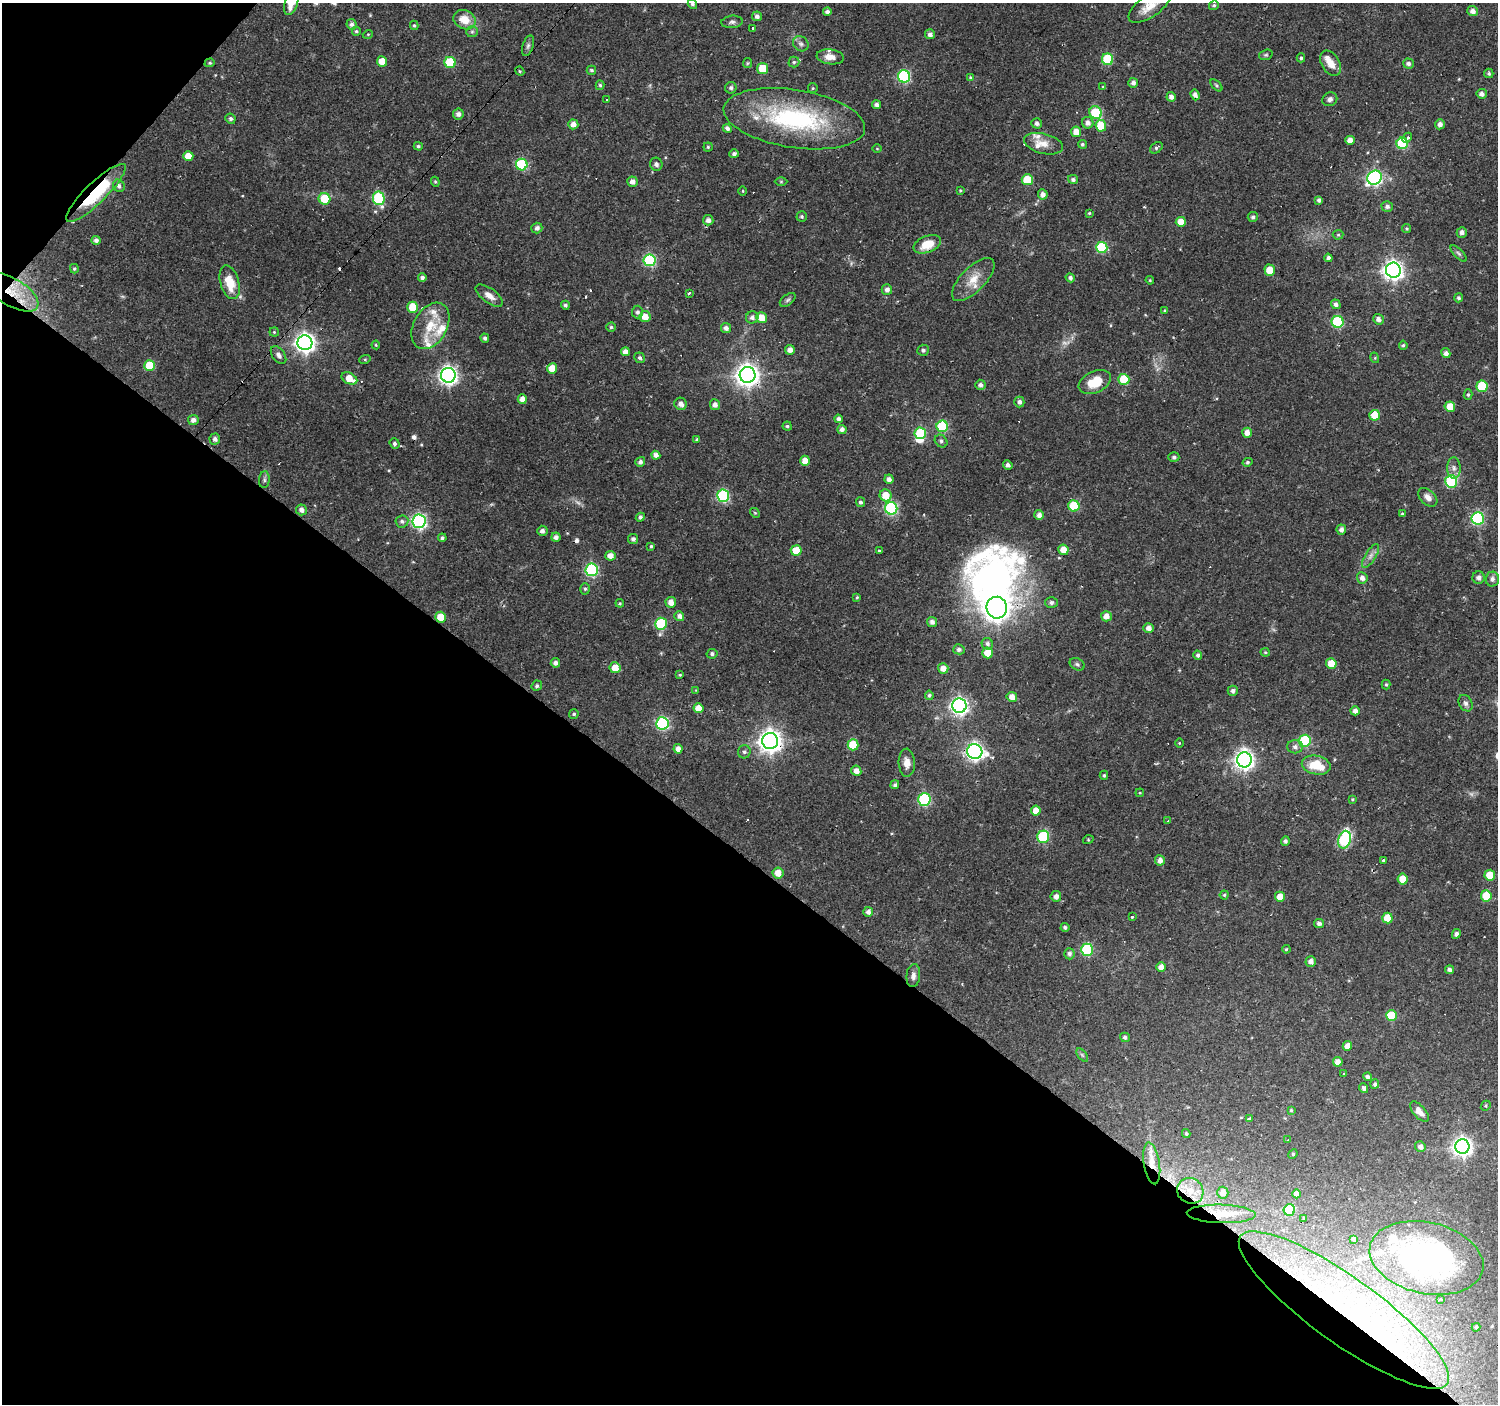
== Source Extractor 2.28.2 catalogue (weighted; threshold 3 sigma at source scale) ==
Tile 9 of 4 x 4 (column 1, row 3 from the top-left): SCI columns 1-1496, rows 1572-2973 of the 5985 x 6013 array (HDU 1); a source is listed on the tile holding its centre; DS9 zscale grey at full resolution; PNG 1500 x 1406 px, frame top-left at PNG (2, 3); each listed source drawn as its Kron ellipse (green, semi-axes under 4 px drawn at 4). Shown black and unused: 41% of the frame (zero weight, under 2 of 3 exposures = <1% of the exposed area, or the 3 px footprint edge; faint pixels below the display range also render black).
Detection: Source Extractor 2.28.2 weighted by HDU 2 'WHT'; one run over the whole footprint, this tile lists its part. Background 0.137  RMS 0.0061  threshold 0.0273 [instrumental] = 3 sigma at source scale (4.5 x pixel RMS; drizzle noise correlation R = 1.50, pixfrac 1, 0.0396/0.0396 arcsec/px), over >= 5 px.
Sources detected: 349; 3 too faint to see at this stretch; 2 inside a brighter object's white glare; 15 cosmic-ray / hot-pixel residue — neither listed nor drawn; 11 inside a brighter listed object's ellipse — not listed separately; the other 318 listed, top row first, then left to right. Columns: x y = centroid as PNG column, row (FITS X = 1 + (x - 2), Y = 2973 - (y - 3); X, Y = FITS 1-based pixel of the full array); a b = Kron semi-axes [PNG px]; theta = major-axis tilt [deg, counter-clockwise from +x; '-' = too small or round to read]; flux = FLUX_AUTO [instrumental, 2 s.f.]
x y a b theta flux
291 3 12 6 73 6.6
692 4 5 4 - 1.4
1214 5 5 4 - 1.1
1150 6 25 11 35 9.3
1472 11 5 5 - 3.6
827 12 4 3 - 1.8
757 16 5 5 - 2.2
465 20 11 9 -26 10
732 22 11 6 5 2
352 24 5 5 - 2
414 25 5 4 - 0.89
752 28 3 3 - 2.4
356 31 4 4 - 0.96
472 32 6 5 - 1.3
368 34 5 3 - 0.53
930 34 5 5 - 2.3
801 44 8 7 - 2
528 46 10 5 72 1.7
1266 55 7 5 19 1.1
830 57 14 7 -7 5.5
1301 58 4 4 - 0.93
1108 59 6 5 - 33
382 61 5 5 - 9.3
450 62 5 5 - 24
794 62 5 5 - 1
210 63 5 4 - 0.85
748 63 5 4 - 0.73
1330 63 14 9 -58 6.7
1408 63 5 5 - 2
762 68 5 5 - 15
591 70 5 4 - 1.1
520 71 5 4 - 0.69
1489 73 5 4 - 1.4
904 76 6 6 - 73
970 77 4 4 - 0.61
1133 83 5 5 - 2.3
600 85 5 4 - 1.1
1216 85 7 4 -45 0.91
1103 86 3 2 - 0.69
731 88 6 5 - 1.8
813 88 5 4 - 0.81
1482 94 5 5 - 2.6
1195 95 5 4 - 3
1171 97 5 4 - 2.9
607 99 3 2 - 0.6
1330 99 8 6 32 2
876 105 4 4 - 2.1
1096 113 7 6 - 26
458 114 5 5 - 2.5
230 119 5 5 - 1.5
794 119 71 29 -9 88
1037 123 5 5 - 2
1088 123 6 5 - 3
573 124 5 5 - 4
1440 124 5 5 - 2.2
1101 126 6 5 - 13
727 128 4 4 - 2.1
1076 132 5 5 - 5.9
1407 138 5 4 - 1.9
1350 140 5 4 - 4.2
1402 143 6 5 - 40
1043 144 20 10 -14 7.2
1082 144 4 4 - 1
418 146 5 4 - 1
708 147 4 4 - 0.77
1156 148 7 5 38 1.3
877 149 5 3 - 0.49
734 154 4 4 - 1.8
188 156 5 5 - 8.2
522 164 6 5 - 43
656 164 6 6 - 1.6
1374 178 7 6 - 130
1073 179 5 4 - 1.7
1027 180 5 5 - 18
435 182 5 4 - 0.76
632 182 5 5 - 3.4
781 182 6 4 0 0.81
119 186 6 5 - 2
960 190 4 3 - 0.56
743 191 4 3 - 0.5
96 193 40 10 44 43
1043 194 5 5 - 2.9
379 198 7 6 - 53
324 199 6 5 - 16
1319 200 4 4 - 1.8
1387 206 5 5 - 2
1089 213 4 3 - 0.6
802 216 5 5 - 1.1
1253 217 5 5 - 1.5
708 220 5 5 - 2.6
1181 222 5 5 - 7.2
537 228 5 5 - 2.3
1407 229 4 4 - 0.81
1462 232 5 5 - 2.4
1338 235 5 5 - 0.78
96 240 4 4 - 2
927 244 14 8 22 11
1102 248 5 5 - 39
1459 253 10 4 -45 1.3
1328 258 4 4 - 1.9
650 260 6 6 - 60
74 269 5 4 - 0.87
1270 270 5 5 - 10
1393 270 7 7 - 310
422 277 4 4 - 1.6
1070 278 5 4 - 1.8
973 280 28 12 46 10
1150 280 4 3 - 0.6
230 282 17 9 -74 14
887 290 5 5 - 2.7
12 292 30 13 -31 17
689 293 3 3 - 1.2
489 296 16 7 -36 5
1459 298 4 4 - 1.4
788 300 9 5 38 1.4
1336 304 5 4 - 2.3
565 305 4 4 - 1.4
413 307 5 5 - 16
1164 311 4 3 - 0.6
637 312 6 5 - 1.7
645 317 6 5 - 6.5
752 317 6 6 - 2.3
761 318 5 5 - 8.1
1378 319 5 5 - 3.1
1338 322 6 6 - 48
430 326 25 16 60 16
611 327 4 4 - 1
726 328 5 4 - 2.6
274 332 4 4 - 0.73
485 338 5 4 - 1.5
305 343 7 7 - 350
376 345 4 4 - 0.6
1403 345 4 4 - 0.95
790 350 5 4 - 3.7
923 350 6 5 - 1.6
625 352 4 4 - 3.8
1446 353 5 4 - 2.9
279 355 10 6 -53 2.6
640 358 6 5 - 1.3
1375 358 5 3 - 0.6
365 359 6 4 19 0.7
150 365 5 5 - 20
552 368 5 5 - 8.8
448 375 7 7 - 260
748 375 8 8 - 490
349 378 8 5 -28 9.3
1124 379 5 5 - 23
1095 382 17 10 24 15
980 385 5 5 - 2.1
1482 386 6 5 - 32
1468 395 5 4 - 1.1
522 399 5 4 - 3.8
1019 402 5 5 - 2
681 404 6 6 - 3.4
715 405 5 5 - 2.9
1450 407 5 5 - 9.6
1375 415 5 5 - 19
839 419 4 3 - 1.7
193 420 5 5 - 2.8
787 426 4 4 - 0.92
942 426 6 5 - 43
842 429 4 4 - 2.8
920 433 6 5 - 34
1247 433 5 5 - 4.2
215 439 5 5 - 2.3
697 439 3 3 - 0.97
941 441 7 5 -47 1.7
395 443 5 5 - 1.5
656 455 4 4 - 3
1174 457 5 5 - 1.4
805 461 5 5 - 5.7
640 462 5 5 - 2.1
1248 462 5 4 - 1
1008 465 5 4 - 2
1454 468 11 6 -88 2.8
889 479 4 4 - 2.4
264 480 8 5 86 1.5
1451 481 6 6 - 51
886 495 6 5 - 9.4
723 496 6 6 - 69
1428 497 11 7 -44 3.7
861 502 5 4 - 1.5
1074 506 5 5 - 24
891 508 6 6 - 78
301 510 5 5 - 3.1
755 513 5 4 - 0.7
1402 514 4 4 - 0.7
1039 515 5 5 - 3.2
640 517 4 4 - 1.5
1478 518 6 6 - 72
402 521 6 6 - 1.7
419 521 7 6 - 140
1341 530 5 4 - 2.5
542 531 5 5 - 2.1
556 537 4 4 - 2.3
442 538 4 4 - 1.3
633 539 5 5 - 1.9
651 546 4 4 - 0.81
796 550 5 5 - 12
1063 550 5 5 - 6.6
879 551 3 3 - 0.72
610 556 5 5 - 4.7
1371 556 13 5 59 2.9
592 570 6 6 - 81
1362 578 6 5 - 3
1479 578 6 6 - 2.7
1492 579 7 6 - 2.3
585 589 6 5 - 1
857 597 4 4 - 0.66
671 602 5 5 - 4.4
1051 602 6 5 - 1.7
620 603 4 4 - 0.69
997 608 11 10 - 550
679 616 5 5 - 2.5
1106 616 5 5 - 4.4
440 617 5 5 - 9.6
932 622 5 5 - 2.3
661 624 6 6 - 39
1149 628 5 5 - 3.2
987 644 6 5 - 1.6
959 649 6 5 - 1.5
1265 652 4 4 - 0.7
988 653 5 5 - 8.9
712 654 5 4 - 1.5
1198 655 4 4 - 1.5
555 663 5 4 - 2.1
1331 663 5 5 - 10
1077 664 8 5 -29 1.4
615 668 5 5 - 8.6
943 668 5 5 - 4.9
680 675 4 3 - 0.61
1386 684 5 4 - 0.81
537 686 5 5 - 1.4
696 690 4 4 - 0.49
1233 691 5 5 - 1.9
929 695 5 4 - 1.1
1012 697 5 4 - 4.4
1466 703 9 6 -58 1.9
959 706 7 7 - 230
699 708 5 5 - 7.1
1355 711 5 4 - 2.8
574 714 5 4 - 1.1
662 723 6 6 - 84
770 741 8 8 - 480
1305 741 6 6 - 54
1179 743 5 3 - 0.51
853 745 5 5 - 17
1295 747 8 6 0 2.2
678 749 5 4 - 3.6
744 752 6 6 - 1.4
975 752 8 7 - 230
1244 760 7 7 - 300
907 763 14 8 -87 5
1316 765 14 9 -13 15
856 771 5 5 - 3.7
1104 775 4 4 - 0.9
895 785 4 4 - 1.6
1140 793 4 3 - 0.55
924 799 6 6 - 71
1352 799 4 4 - 0.62
1036 811 5 5 - 6.8
1168 821 3 2 - 1.8
1043 837 6 6 - 47
1088 840 5 3 - 0.63
1345 840 9 6 75 58
1285 841 5 4 - 1.6
1160 860 5 5 - 3.8
1384 861 3 3 - 0.88
778 873 5 5 - 6.8
1490 875 5 5 - 14
1403 879 5 5 - 9.6
1224 895 4 4 - 0.87
1056 896 5 5 - 3.2
1486 896 5 5 - 19
1280 897 5 5 - 7
868 912 5 5 - 2.3
1132 917 3 3 - 1.3
1387 918 5 5 - 10
1319 923 5 4 - 1.8
1065 927 4 4 - 1.4
1456 934 5 4 - 1.7
1286 949 4 3 - 0.6
1087 950 6 6 - 51
1069 954 6 5 - 1.9
1311 961 5 5 - 3.1
1161 967 5 4 - 4.2
1449 970 4 4 - 2.2
913 976 11 7 85 2.9
1391 1016 5 5 - 25
1125 1037 5 4 - 1.6
1347 1046 5 4 - 3.9
1082 1055 8 4 -53 1.1
1338 1062 5 4 - 4.2
1344 1074 3 2 - 0.46
1368 1077 4 4 - 1.5
1375 1084 5 4 - 1.4
1364 1088 5 4 - 4.9
1486 1106 5 4 - 0.81
1291 1110 3 3 - 0.69
1419 1112 12 6 -48 3.8
1249 1119 3 3 - 4.4
1186 1133 4 3 - 0.83
1288 1140 3 3 - 0.65
1462 1146 7 7 - 310
1420 1147 5 5 - 2.8
1293 1154 5 4 - 0.76
1152 1163 21 8 -81 8.5
1190 1191 13 12 - 8.7
1223 1193 6 5 - 4.3
1297 1194 4 4 - 3.1
1289 1210 6 5 - 30
1221 1214 34 9 -2 11
1304 1218 3 3 - 1.3
1354 1239 4 4 - 1.7
1426 1258 58 35 -12 170
1441 1299 4 2 - 0.6
1344 1310 127 33 -36 190
1476 1327 4 4 - 1.1
Overlapping masked pixels (flux is a lower limit): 9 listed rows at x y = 96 193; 12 292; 748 375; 440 617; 770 741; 975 752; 1152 1163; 1221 1214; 1344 1310
Isophote crosses this tile's border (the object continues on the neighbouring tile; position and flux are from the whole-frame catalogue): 3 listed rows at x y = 291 3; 692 4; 1150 6